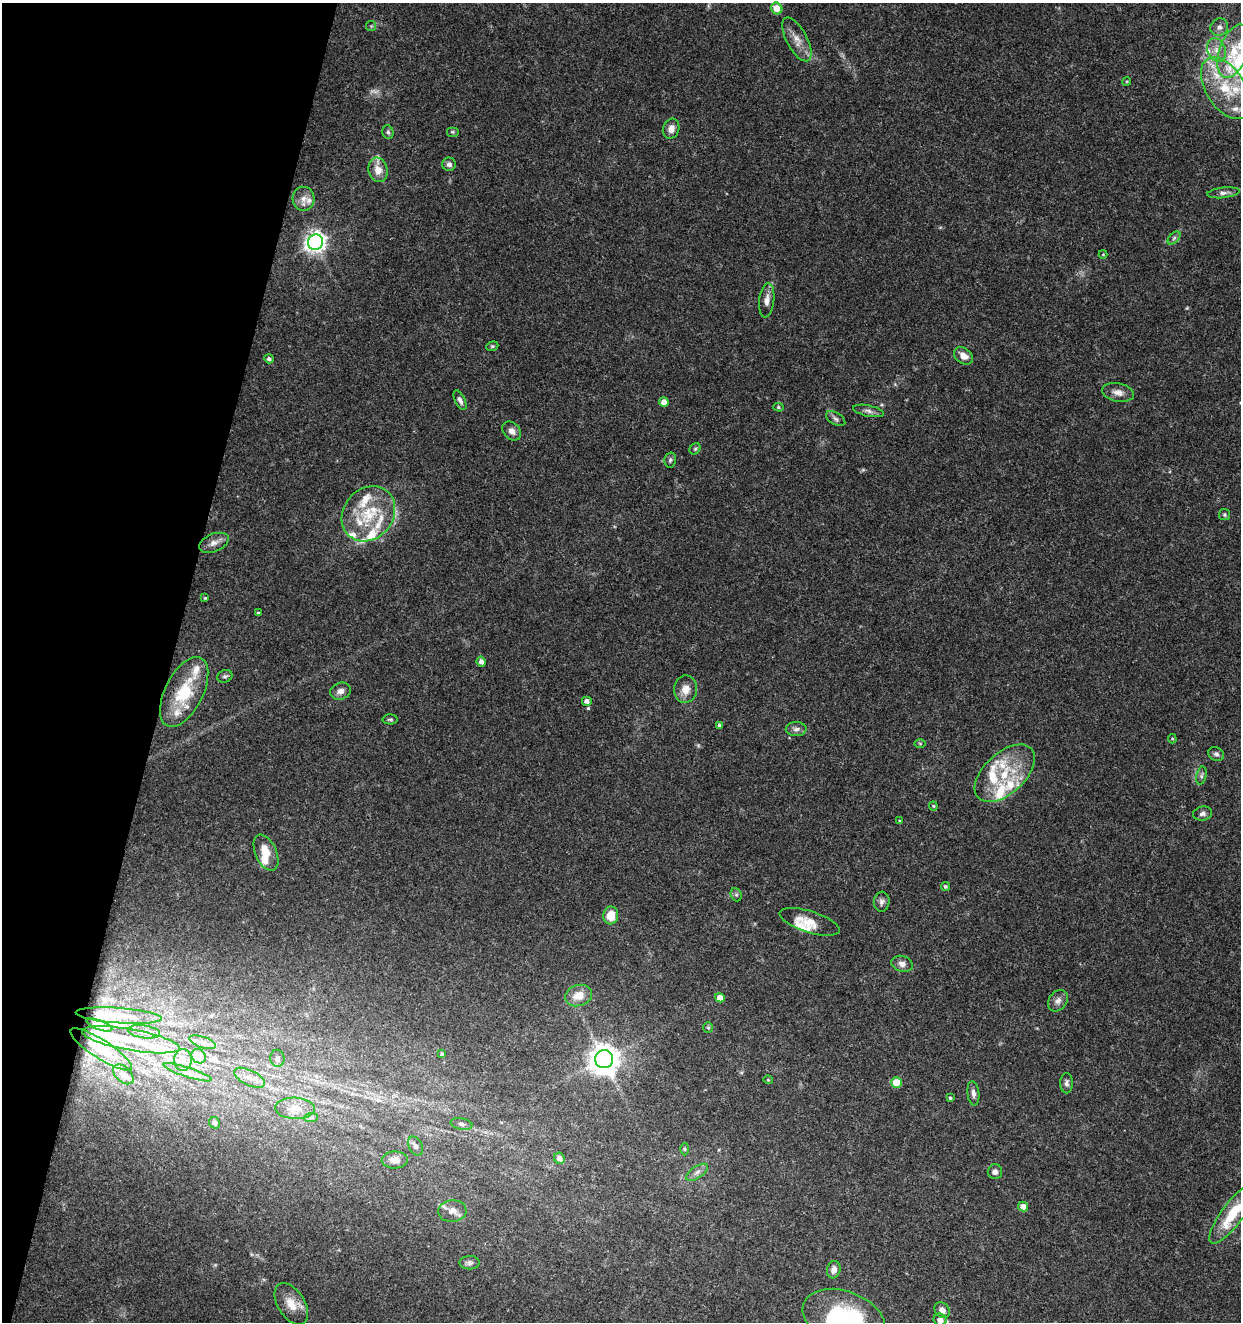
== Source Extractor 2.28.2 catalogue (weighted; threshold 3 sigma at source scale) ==
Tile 9 of 4 x 4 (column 1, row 3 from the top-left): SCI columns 283-1521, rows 1325-2644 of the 5461 x 5295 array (HDU 1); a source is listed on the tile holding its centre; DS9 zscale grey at full resolution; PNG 1243 x 1324 px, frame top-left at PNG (2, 3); each listed source drawn as its Kron ellipse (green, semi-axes under 4 px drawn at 4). Shown black and unused: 14% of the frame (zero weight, under 3 of 5 exposures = <1% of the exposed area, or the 3 px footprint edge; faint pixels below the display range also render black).
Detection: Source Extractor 2.28.2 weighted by HDU 2 'WHT'; one run over the whole footprint, this tile lists its part. Background 0.0329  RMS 0.0024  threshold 0.011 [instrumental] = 3 sigma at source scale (4.5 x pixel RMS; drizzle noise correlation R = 1.50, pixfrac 1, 0.0396/0.0396 arcsec/px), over >= 5 px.
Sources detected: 130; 1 too faint to see at this stretch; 2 inside a brighter object's white glare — neither listed nor drawn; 25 inside a brighter listed object's ellipse — not listed separately; the other 102 listed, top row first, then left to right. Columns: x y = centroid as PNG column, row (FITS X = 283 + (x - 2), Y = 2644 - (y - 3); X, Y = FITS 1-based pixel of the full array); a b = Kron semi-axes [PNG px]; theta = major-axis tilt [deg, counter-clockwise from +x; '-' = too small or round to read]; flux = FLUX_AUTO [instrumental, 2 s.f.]
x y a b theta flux
777 8 6 5 - 3
371 26 5 5 - 0.32
1219 27 9 8 - 1.2
797 39 24 10 -62 2.9
1216 50 12 9 -69 2.3
1234 51 28 14 70 7.8
1127 81 4 3 - 0.24
1225 88 34 19 -58 13
671 129 10 8 71 1.6
388 132 7 5 -73 0.55
453 132 6 5 - 0.38
449 164 7 6 - 0.9
378 170 12 9 -77 2.7
1223 193 16 5 6 1.1
303 199 12 11 - 1.8
1174 238 8 4 46 0.57
315 242 8 7 - 150
1103 254 4 4 - 0.21
767 300 17 7 83 1.7
492 346 6 4 20 0.36
963 356 10 7 -37 2
269 359 5 4 - 0.59
1118 392 16 9 -11 1.8
460 400 10 5 -64 0.9
664 402 5 4 - 1.9
778 407 5 4 - 0.33
868 411 15 5 -12 1
836 419 11 6 -31 0.75
512 431 11 8 -45 1.4
695 449 6 5 - 0.39
670 460 7 5 78 0.55
368 514 29 24 51 12
1224 515 5 5 - 0.4
214 543 15 9 22 1.7
205 598 4 4 - 0.3
258 613 3 3 - 0.33
481 662 5 4 - 1.2
225 676 8 6 21 0.58
686 689 14 11 82 2.6
340 691 10 8 21 1.3
184 692 38 19 63 12
587 701 5 5 - 0.94
390 719 7 5 -1 0.43
719 725 4 4 - 0.39
796 729 10 7 2 1
1172 739 5 4 - 0.27
920 744 5 3 - 0.26
1216 754 8 7 - 0.7
1005 773 36 20 42 12
1201 776 9 5 77 0.57
933 806 4 4 - 0.28
1203 814 9 7 10 0.86
900 821 4 4 - 0.23
266 853 19 10 -66 3.9
945 886 5 4 - 0.44
736 895 7 5 -68 0.49
882 902 10 8 84 0.94
611 915 9 7 82 4.2
809 922 31 10 -17 3.5
902 964 11 8 -17 1.4
579 996 14 10 19 3.4
720 998 5 4 - 2.1
1058 1001 12 9 53 1.3
119 1016 43 7 -4 4.1
99 1025 14 4 -21 0.96
708 1028 5 5 - 0.32
144 1032 16 6 -7 1.8
131 1040 49 10 -10 9.5
202 1042 14 5 -18 1.5
101 1049 36 9 -33 4.4
442 1054 4 4 - 0.49
199 1056 8 6 -44 4.8
277 1058 8 7 - 1
604 1059 9 9 - 400
183 1060 11 9 88 2
188 1072 25 5 -18 2.1
123 1074 12 7 -43 1.3
249 1078 17 7 -26 2.4
768 1080 4 4 - 0.25
896 1083 5 5 - 4.8
1066 1083 10 6 -90 0.85
973 1093 12 6 -84 1.1
950 1098 4 4 - 0.31
295 1108 20 10 -2 3.5
311 1118 7 4 2 0.5
214 1123 6 5 - 0.92
461 1124 11 5 -9 0.81
415 1146 10 6 -63 1
685 1149 6 4 -89 0.33
559 1158 6 5 - 1.5
395 1160 13 8 2 1.6
697 1172 12 5 34 1.1
995 1172 7 7 - 0.94
1023 1206 5 4 - 2.5
452 1211 14 10 5 1.7
1232 1214 36 11 54 9.4
470 1263 10 6 0 0.76
834 1270 9 6 76 1.4
291 1304 23 13 -58 3.8
942 1310 9 7 -48 1.5
844 1318 43 27 -21 36
940 1320 6 6 - 1.8
Isophote crosses this tile's border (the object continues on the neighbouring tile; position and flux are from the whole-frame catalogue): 3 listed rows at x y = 1232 1214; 844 1318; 940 1320